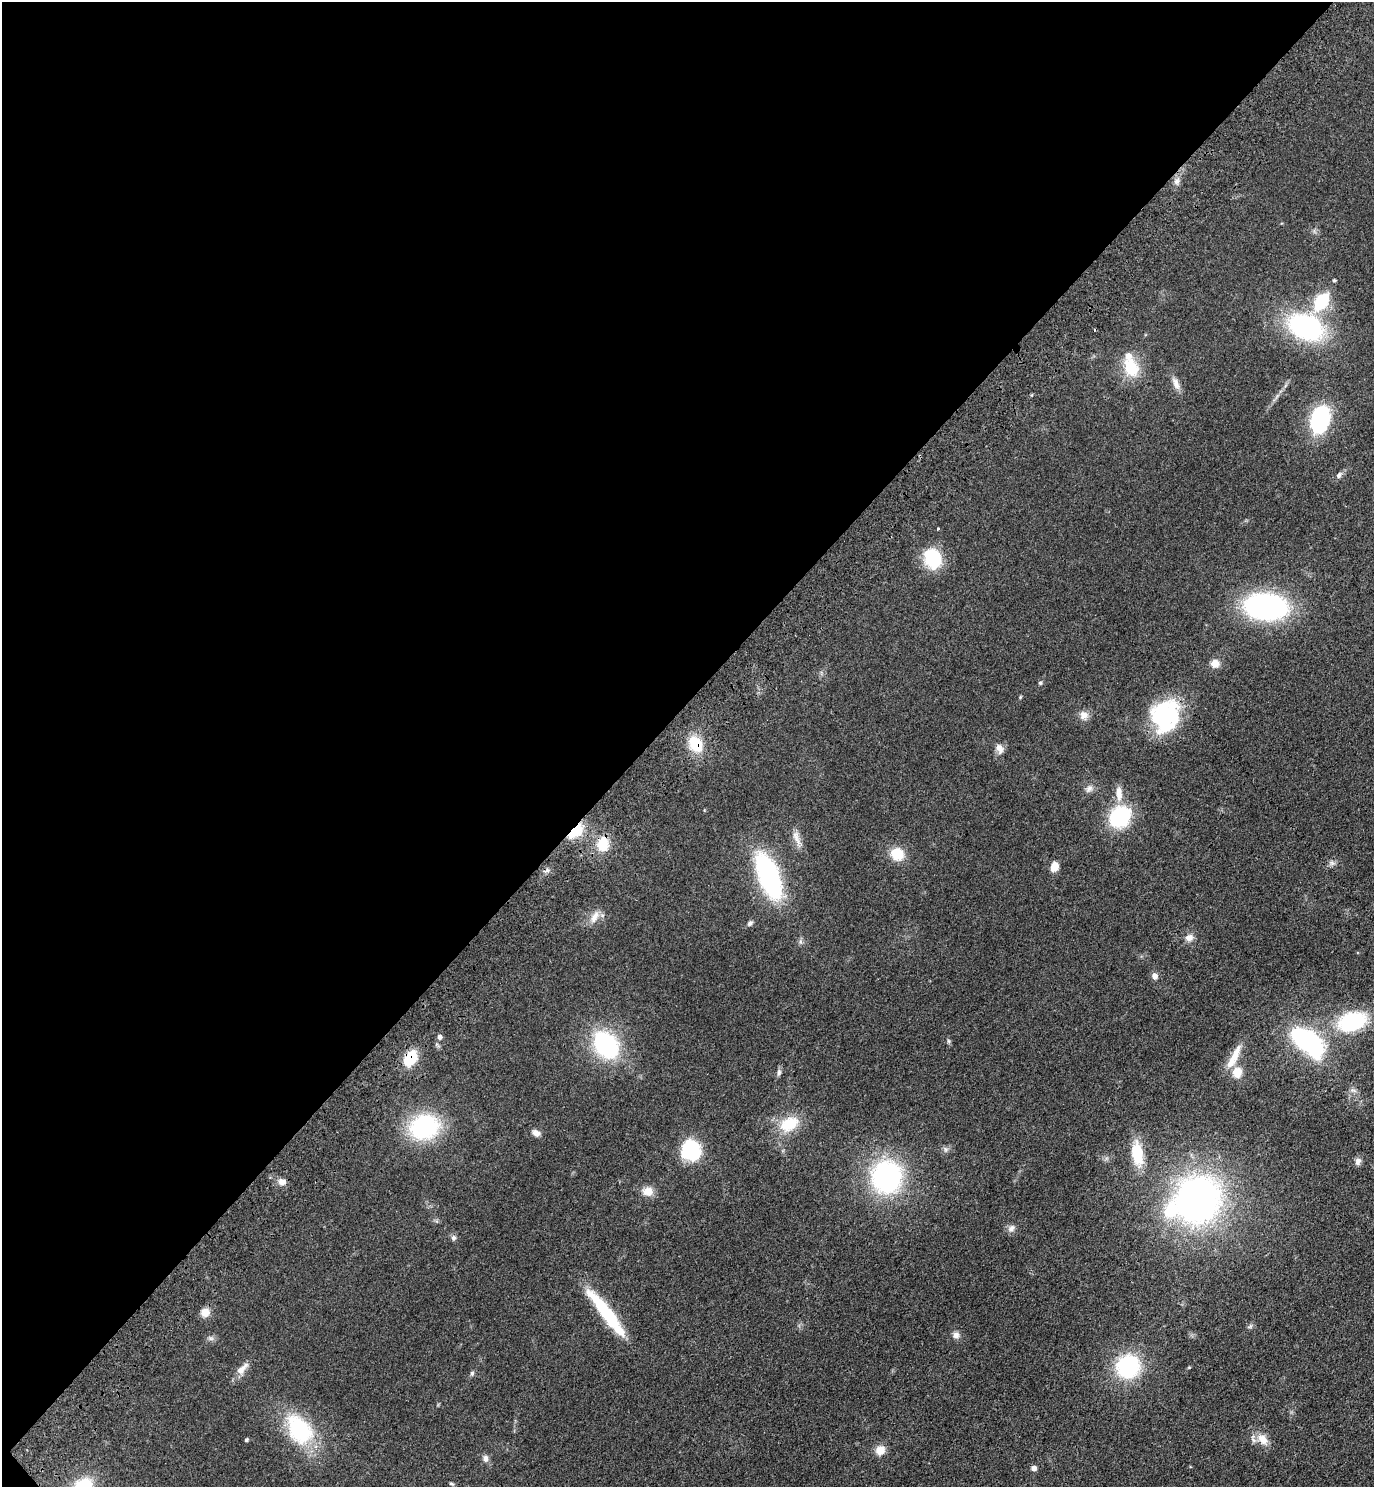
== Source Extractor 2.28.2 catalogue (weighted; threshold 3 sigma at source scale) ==
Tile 5 of 4 x 4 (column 1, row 2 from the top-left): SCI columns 382-1753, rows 3058-4542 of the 6111 x 6115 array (HDU 1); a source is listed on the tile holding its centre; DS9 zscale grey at full resolution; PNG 1376 x 1489 px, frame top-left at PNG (2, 2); no overlay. Shown black and unused: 47% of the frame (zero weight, under 3 of 4 exposures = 6% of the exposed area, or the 3 px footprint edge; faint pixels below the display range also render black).
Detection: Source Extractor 2.28.2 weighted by HDU 2 'WHT'; one run over the whole footprint, this tile lists its part. Background 0.0752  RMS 0.0062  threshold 0.0277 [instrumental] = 3 sigma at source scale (4.5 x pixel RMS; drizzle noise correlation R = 1.50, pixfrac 1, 0.05/0.05 arcsec/px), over >= 5 px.
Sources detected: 76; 1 inside a brighter object's white glare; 1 cosmic-ray / hot-pixel residue — not listed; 2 inside a brighter listed object's ellipse — not listed separately; the other 72 listed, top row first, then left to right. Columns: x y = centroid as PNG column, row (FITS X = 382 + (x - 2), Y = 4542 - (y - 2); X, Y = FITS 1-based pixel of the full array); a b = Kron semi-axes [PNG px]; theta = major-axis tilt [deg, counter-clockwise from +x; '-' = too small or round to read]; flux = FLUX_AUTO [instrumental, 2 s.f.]
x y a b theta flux
1177 181 10 8 72 3
1334 280 4 4 - 1
1321 301 17 11 55 32
1306 327 27 18 -24 120
1131 367 23 17 -68 20
1176 383 18 8 -66 4.5
1320 419 26 17 71 62
1339 475 11 6 52 2.2
938 529 3 3 - 0.7
933 559 23 18 -71 27
1266 607 32 20 -3 160
1215 663 10 10 - 5.1
1040 683 5 5 - 0.89
1020 697 5 4 - 0.61
1084 715 12 11 - 4.5
1165 716 30 26 58 71
695 744 17 12 -59 21
1000 748 14 9 -73 3.9
1089 789 11 8 42 2.9
1119 793 20 8 -86 6
1120 817 21 18 53 47
575 831 20 10 37 20
797 838 27 8 -67 5.7
603 844 19 14 86 14
897 854 15 13 -34 14
1332 863 9 6 -1 1.9
1054 867 9 7 73 7.4
547 870 8 5 29 1.8
769 876 31 13 -69 150
595 917 20 10 61 6.2
750 923 8 6 47 1.6
1189 938 11 9 23 4
1155 976 9 7 -89 2.7
1352 1021 19 13 16 75
439 1037 6 5 - 2
1306 1040 20 11 -27 140
949 1041 6 5 - 0.95
606 1045 20 14 -51 98
1234 1057 37 9 63 11
410 1058 21 14 55 16
779 1072 10 6 86 1.8
1237 1072 13 11 82 8.3
1353 1090 11 6 -14 2
789 1124 25 17 28 20
424 1127 28 23 15 70
536 1133 11 8 -27 3
945 1149 9 7 -54 1.8
691 1151 15 13 -75 54
1137 1154 25 11 -81 23
1358 1161 9 8 - 2.7
886 1177 26 24 -89 120
282 1182 11 8 -14 3.8
648 1191 14 11 -2 6.5
1198 1199 34 31 62 310
1011 1228 11 8 46 3
453 1238 8 6 -75 1.8
205 1312 10 10 - 5.9
606 1313 61 11 -52 44
1250 1326 8 5 30 1.3
956 1335 9 8 - 3
210 1338 9 6 -15 1.8
1128 1366 20 19 - 62
242 1369 22 9 49 5.7
472 1373 7 5 75 1.2
299 1430 38 26 -55 54
1263 1439 18 12 -51 7.9
246 1440 4 4 - 1.1
880 1450 12 11 - 6.2
485 1458 10 8 -78 2.8
1033 1468 5 4 - 3.4
452 1484 7 4 -19 0.94
83 1486 21 16 31 30
Overlapping masked pixels (flux is a lower limit): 5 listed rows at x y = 1165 716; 695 744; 575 831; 603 844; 410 1058
Isophote crosses this tile's border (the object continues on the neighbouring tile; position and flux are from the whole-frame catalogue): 1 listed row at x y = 83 1486